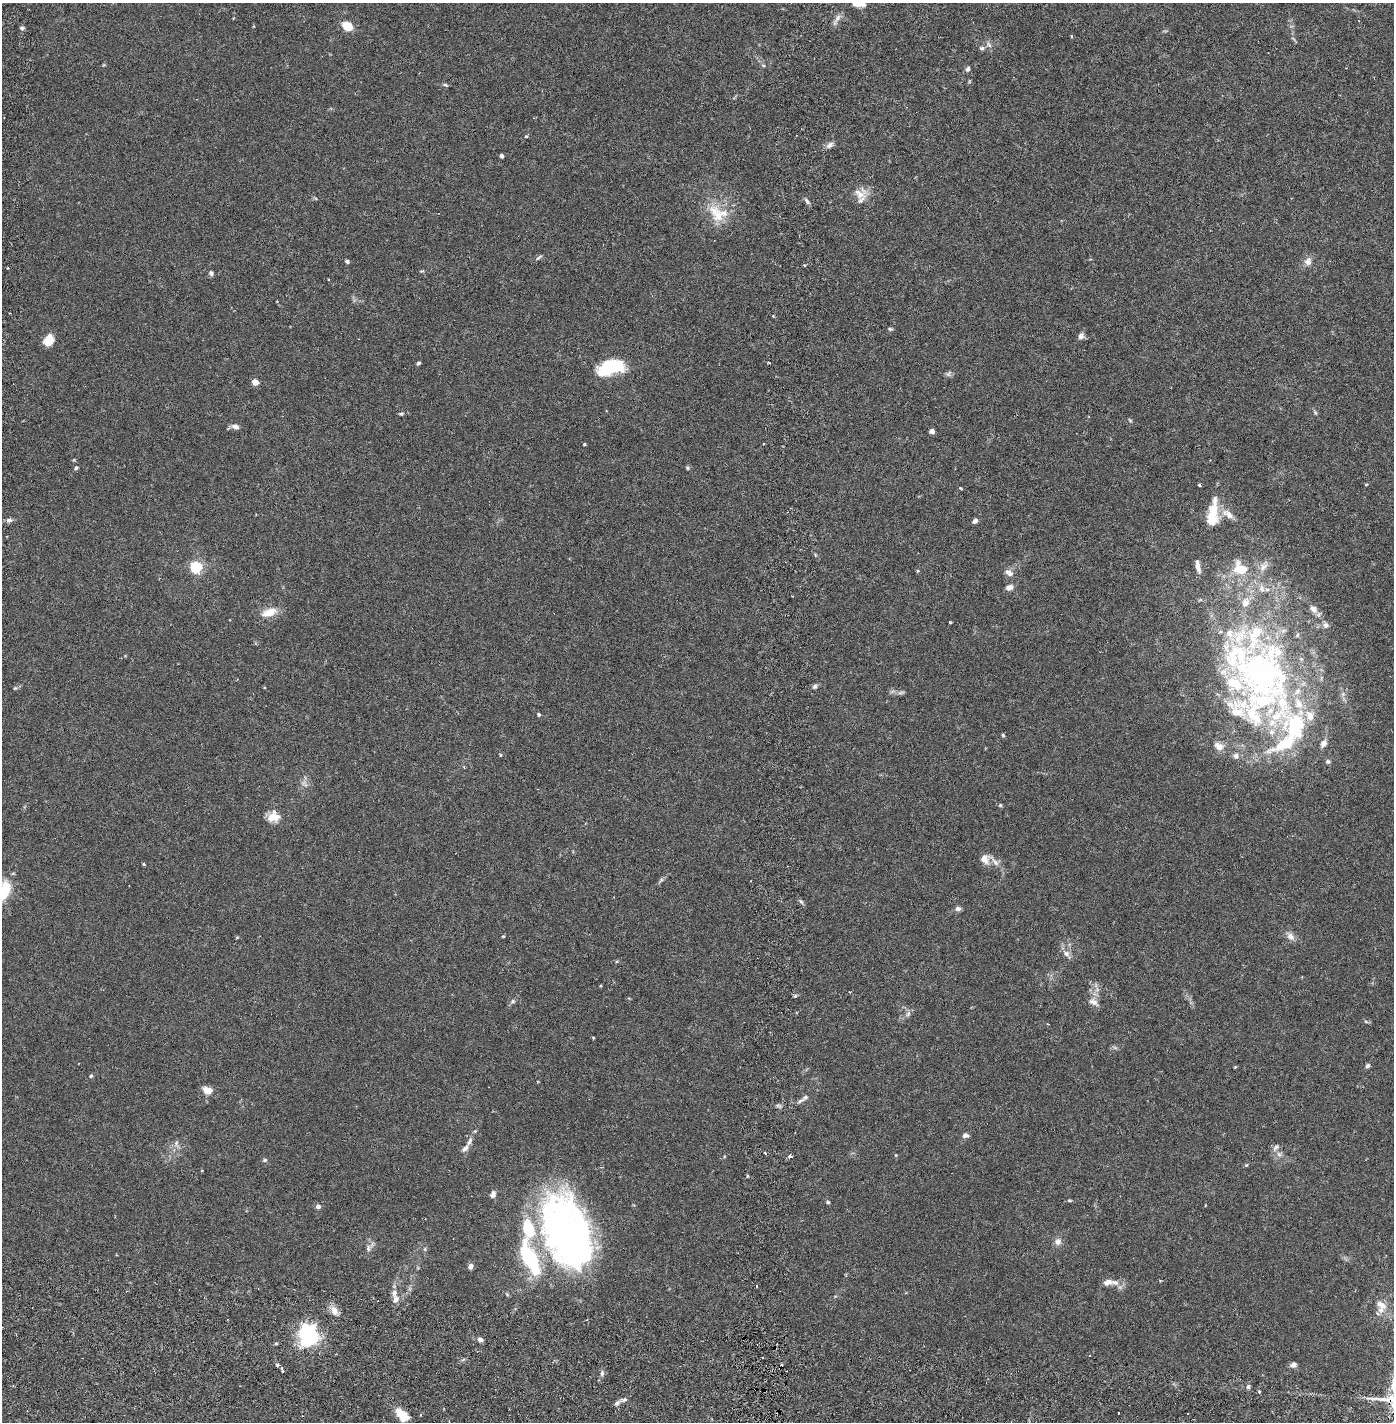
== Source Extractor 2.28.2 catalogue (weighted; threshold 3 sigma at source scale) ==
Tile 10 of 4 x 4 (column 2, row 3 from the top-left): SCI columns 1495-2886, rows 1509-2928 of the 5885 x 5855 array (HDU 1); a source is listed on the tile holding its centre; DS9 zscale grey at full resolution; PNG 1396 x 1424 px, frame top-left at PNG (2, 3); no overlay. Shown black and unused: <1% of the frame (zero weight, under 2 of 6 exposures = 1% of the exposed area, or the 3 px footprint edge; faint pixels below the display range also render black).
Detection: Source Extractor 2.28.2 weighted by HDU 2 'WHT'; one run over the whole footprint, this tile lists its part. Background 0.0159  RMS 0.0032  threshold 0.0132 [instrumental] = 3 sigma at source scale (4.09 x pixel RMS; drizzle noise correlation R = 1.36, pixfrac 0.8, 0.05/0.05 arcsec/px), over >= 5 px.
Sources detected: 159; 1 too faint to see at this stretch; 2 inside a brighter object's white glare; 5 cosmic-ray / hot-pixel residue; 1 long thin detection or spike segment (spike, bleed or trail) — not listed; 26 inside a brighter listed object's ellipse — not listed separately; the other 124 listed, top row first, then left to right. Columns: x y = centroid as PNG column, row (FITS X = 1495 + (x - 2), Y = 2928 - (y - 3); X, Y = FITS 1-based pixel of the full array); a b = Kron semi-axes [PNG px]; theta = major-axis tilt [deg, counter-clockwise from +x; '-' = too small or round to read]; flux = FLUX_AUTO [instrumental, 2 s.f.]
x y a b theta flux
857 3 12 10 12 1.9
838 18 16 6 59 0.97
347 26 9 7 -29 4.1
22 28 5 4 - 0.41
1293 39 8 3 -45 0.27
989 45 10 5 -45 0.53
982 48 7 5 1 0.42
763 65 6 3 -19 0.24
968 69 7 6 - 0.45
445 85 7 4 -25 0.27
526 136 4 4 - 0.19
830 145 10 6 47 0.74
501 156 4 3 - 0.42
860 194 19 15 9 2.4
807 201 10 4 -57 0.5
718 216 20 18 70 4.3
539 257 10 3 40 0.33
347 261 4 4 - 0.51
1308 262 10 9 - 1.2
211 273 6 5 - 0.44
328 280 3 2 - 0.22
890 329 6 4 -4 0.29
1081 336 7 5 73 0.97
49 340 11 9 58 2.8
418 363 5 4 - 0.31
769 363 4 2 - 0.2
610 367 31 15 14 8.7
255 382 5 5 - 1.6
1315 413 6 4 -87 0.26
401 414 6 4 8 0.26
1130 420 6 3 -38 0.22
235 426 10 7 -12 0.86
932 431 5 4 - 0.78
584 444 4 3 - 0.17
763 444 3 2 - 0.13
76 468 6 4 73 0.34
687 468 5 4 - 0.28
1366 484 4 3 - 0.16
1199 485 3 3 - 0.31
960 488 3 3 - 0.18
1213 513 34 12 84 5.7
1228 514 20 9 -36 1.9
9 520 8 5 10 0.57
975 521 6 5 - 0.6
1197 562 8 6 -67 0.48
196 567 5 5 - 28
1263 567 14 8 46 1.3
1241 569 9 7 -27 7
918 571 5 3 - 0.19
1009 573 12 7 -36 1
1009 587 9 7 23 0.84
1313 609 11 8 -44 1.1
269 612 20 10 20 2.7
950 622 3 3 - 0.25
1326 625 7 7 - 0.61
1259 672 126 65 -52 92
815 686 7 5 56 0.46
15 688 5 4 - 0.22
901 692 11 4 6 0.49
539 714 4 4 - 0.28
1003 735 5 4 - 0.21
1219 746 13 9 -29 1.4
501 755 5 3 - 0.17
1236 756 8 8 - 0.72
1000 805 5 4 - 0.24
273 817 14 9 9 2.5
985 859 10 9 - 1.8
995 862 14 6 -48 1.1
143 864 3 3 - 0.27
2 891 28 17 58 7.3
958 909 7 6 - 0.68
503 936 4 3 - 0.21
1291 936 11 9 -40 1.1
237 937 5 3 - 0.15
1066 953 10 8 -24 0.97
600 986 4 3 - 0.15
849 992 3 2 - 0.24
795 996 4 4 - 0.27
513 1001 6 6 - 0.44
1093 1002 14 8 -30 1.1
908 1014 9 5 63 0.56
593 1038 4 3 - 0.18
1115 1048 7 4 -19 0.34
1367 1066 7 5 46 0.4
91 1076 4 4 - 0.31
207 1090 10 8 -19 1.8
805 1097 9 6 30 0.68
965 1135 7 5 10 0.73
469 1141 13 5 64 0.93
176 1143 11 6 -88 0.7
1276 1147 11 6 45 0.68
765 1153 4 2 - 0.24
1279 1154 7 6 - 0.62
896 1155 4 4 - 0.17
790 1156 3 3 - 1.1
265 1160 6 5 - 0.28
1246 1165 4 4 - 0.2
493 1194 8 6 75 0.76
1069 1200 5 4 - 0.21
828 1202 4 4 - 0.29
318 1206 6 5 - 0.63
565 1231 81 47 -80 81
1058 1241 9 9 - 0.98
368 1248 11 6 86 0.76
425 1249 6 3 -72 0.24
470 1266 6 5 - 0.77
1160 1280 4 3 - 0.22
1115 1282 12 7 -9 1.2
756 1286 3 2 - 0.16
394 1293 11 6 87 0.99
1381 1305 16 9 -30 1.7
334 1311 14 8 -67 1.4
308 1335 21 16 -83 17
480 1339 7 5 -24 0.72
762 1357 2 2 - 0.25
277 1365 4 3 - 0.46
1293 1365 8 6 19 0.7
282 1371 4 3 - 0.38
602 1373 7 5 79 0.43
1248 1387 7 5 75 0.4
1259 1391 4 3 - 0.35
624 1400 8 5 29 0.56
1118 1413 3 2 - 0.26
402 1415 17 10 -47 3.1
Isophote crosses this tile's border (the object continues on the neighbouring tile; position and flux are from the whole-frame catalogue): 2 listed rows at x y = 857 3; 2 891